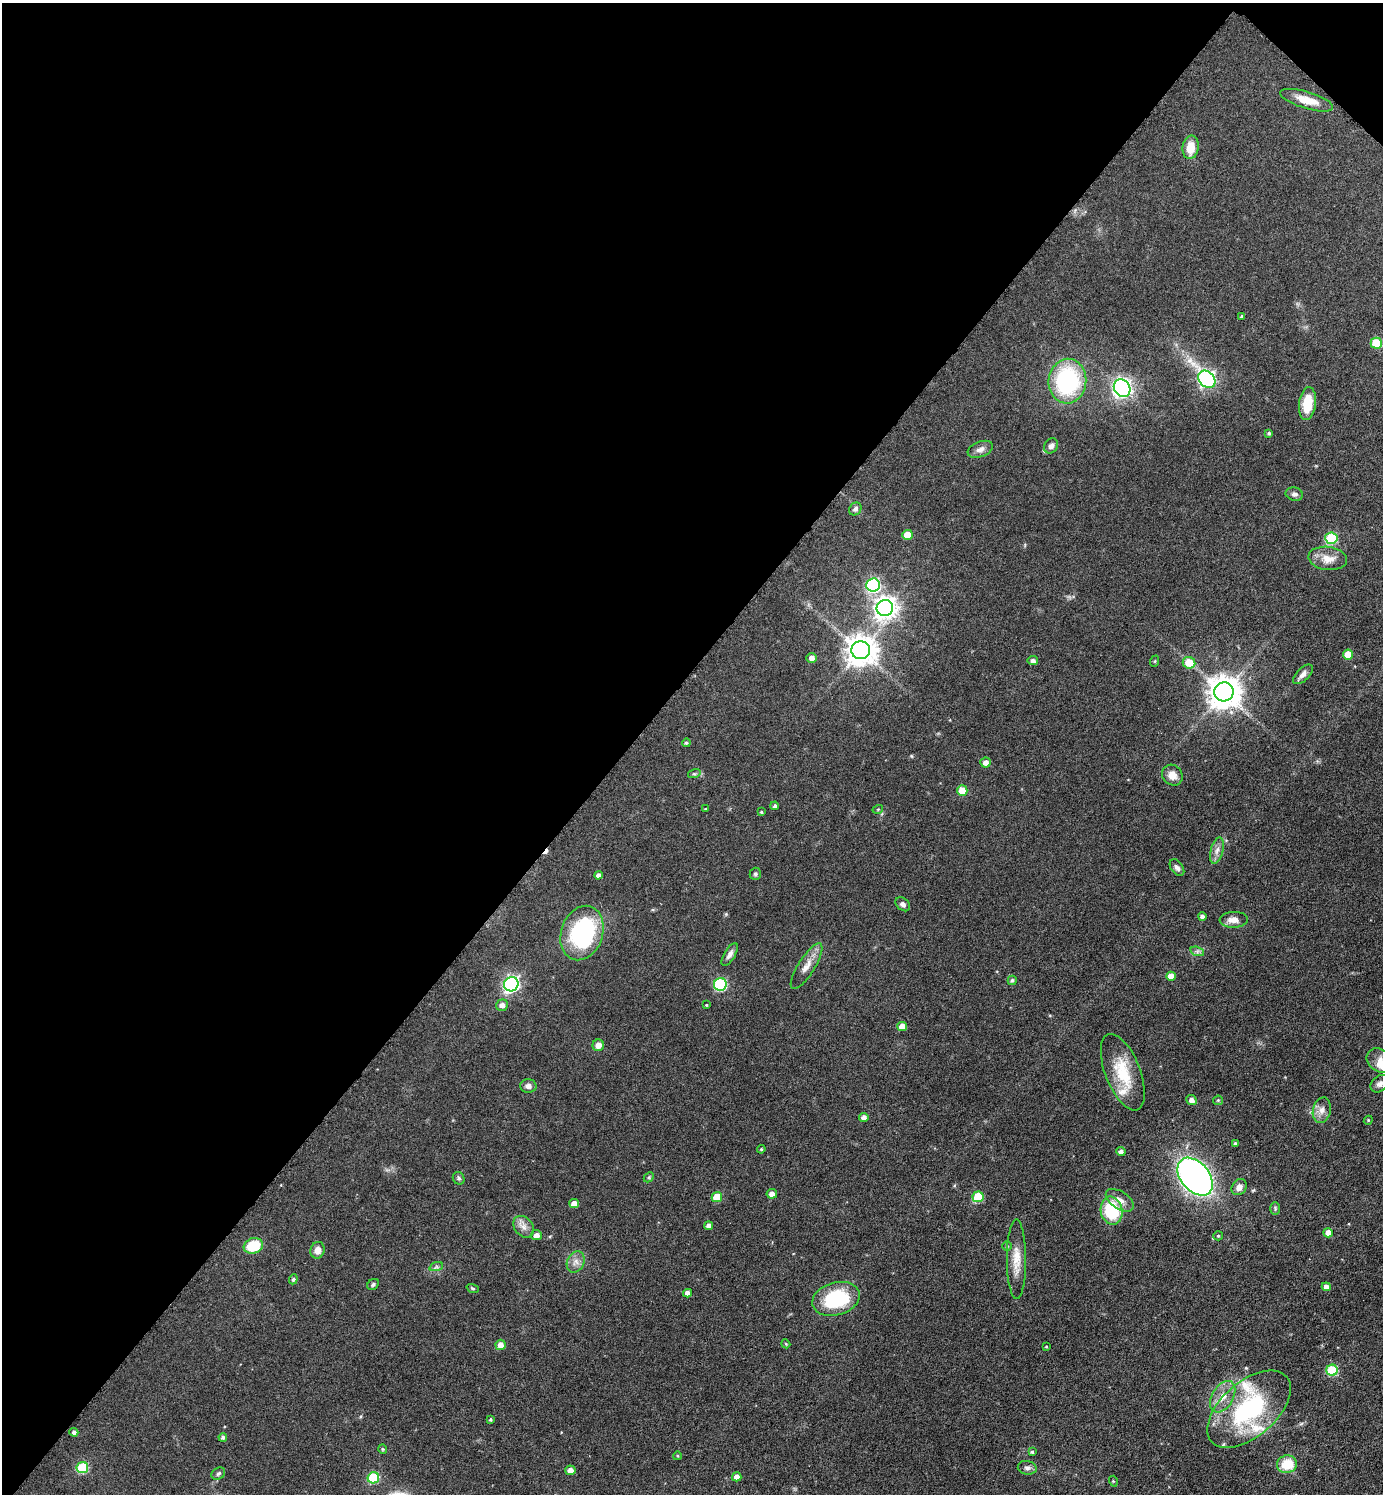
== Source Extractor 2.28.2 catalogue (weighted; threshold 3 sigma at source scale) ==
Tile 2 of 4 x 4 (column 2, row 1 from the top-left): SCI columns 1538-2918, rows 4483-5974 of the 5984 x 5981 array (HDU 1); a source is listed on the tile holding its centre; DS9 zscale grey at full resolution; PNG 1385 x 1496 px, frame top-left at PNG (2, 3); each listed source drawn as its Kron ellipse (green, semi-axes under 4 px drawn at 4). Shown black and unused: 46% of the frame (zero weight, under 3 of 6 exposures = <1% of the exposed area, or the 3 px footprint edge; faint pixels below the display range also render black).
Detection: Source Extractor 2.28.2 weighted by HDU 2 'WHT'; one run over the whole footprint, this tile lists its part. Background 0.081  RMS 0.004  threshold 0.0163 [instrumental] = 3 sigma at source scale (4.09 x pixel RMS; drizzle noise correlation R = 1.36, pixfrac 0.8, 0.05/0.05 arcsec/px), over >= 5 px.
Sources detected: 119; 1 cosmic-ray / hot-pixel residue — neither listed nor drawn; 4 inside a brighter listed object's ellipse — not listed separately; the other 114 listed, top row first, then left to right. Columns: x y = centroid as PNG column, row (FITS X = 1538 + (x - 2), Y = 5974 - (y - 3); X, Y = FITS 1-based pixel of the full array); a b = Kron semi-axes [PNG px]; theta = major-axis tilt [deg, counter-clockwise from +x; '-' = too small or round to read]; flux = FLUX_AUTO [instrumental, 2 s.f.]
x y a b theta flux
1307 100 27 8 -17 5.7
1191 147 12 8 83 6.1
1242 316 4 3 - 0.49
1376 343 6 5 - 14
1207 379 10 7 -47 100
1067 381 22 19 85 43
1122 388 9 7 -53 180
1307 403 16 8 83 9.5
1269 433 4 4 - 0.55
1051 446 8 6 58 1.6
980 449 13 7 21 2
1294 494 9 6 -13 1.1
855 509 7 5 48 1.1
907 535 5 5 - 5.9
1331 538 6 5 - 23
1328 558 19 11 -7 4.8
873 585 7 6 - 51
885 608 8 8 - 250
861 650 9 9 - 520
1348 654 5 5 - 6.7
812 658 5 5 - 1.8
1033 661 5 4 - 1.2
1155 661 6 3 71 0.37
1189 663 6 6 - 7.6
1303 674 12 6 45 1.9
1224 692 9 9 - 650
686 743 4 4 - 0.58
985 762 5 5 - 2.1
694 774 6 4 17 0.54
1172 775 11 9 -47 3.3
962 791 5 5 - 6.3
775 806 4 4 - 0.81
705 809 3 2 - 0.26
878 809 5 3 - 0.41
761 812 4 3 - 0.51
1217 850 14 6 76 2
1177 868 9 6 -53 1.3
755 874 6 5 - 0.76
598 875 4 4 - 1.2
903 904 8 6 -42 1.2
1202 916 4 4 - 1
1234 920 14 8 3 3.1
582 933 28 21 71 45
1197 951 7 4 -18 0.83
730 954 13 5 60 1.6
806 966 26 8 58 4.1
1171 976 5 4 - 4.3
1012 980 5 4 - 0.73
511 984 7 7 - 97
720 984 6 6 - 36
502 1005 6 5 - 2.1
706 1005 3 3 - 0.32
902 1026 5 4 - 3.6
598 1045 6 5 - 2.6
1380 1060 14 11 -33 3.5
1123 1072 40 17 -69 14
1380 1084 10 7 42 1.7
528 1086 8 7 - 1.6
1191 1100 5 5 - 1.9
1218 1100 5 4 - 0.45
1322 1110 13 9 75 2.5
864 1117 4 4 - 1.7
1368 1120 4 4 - 0.4
1235 1143 4 4 - 0.48
761 1149 4 3 - 0.44
1121 1152 4 4 - 1.3
649 1177 6 4 46 0.49
1195 1177 22 14 -50 200
459 1178 6 5 - 0.73
1239 1187 8 7 - 2
772 1194 5 5 - 2.1
717 1197 5 5 - 7
978 1197 5 5 - 17
1120 1200 15 8 -33 2.9
574 1204 5 4 - 2.8
1275 1208 6 5 - 0.62
1112 1211 14 10 -77 19
709 1226 4 4 - 1.7
524 1227 12 9 -50 2.5
1328 1233 5 4 - 3.5
536 1235 5 5 - 1.9
1218 1236 5 4 - 0.44
253 1246 10 7 20 12
1007 1246 5 4 - 0.51
318 1250 8 7 - 2.7
1016 1259 40 9 -90 6.4
576 1262 11 8 63 2.3
436 1267 7 4 18 0.72
293 1279 5 4 - 0.58
373 1284 6 5 - 0.69
1326 1287 4 4 - 1.8
473 1288 6 4 -20 0.45
687 1293 4 4 - 1.8
836 1299 24 16 16 27
786 1344 4 3 - 0.34
500 1345 5 5 - 3.2
1046 1347 4 2 - 0.28
1332 1370 5 5 - 22
1223 1397 17 10 59 4.8
1249 1409 50 27 41 47
490 1419 3 3 - 0.53
74 1432 4 4 - 1
223 1437 4 4 - 0.81
383 1449 5 4 - 0.44
1032 1452 4 4 - 0.5
677 1456 4 3 - 0.35
1287 1464 10 9 - 8.5
82 1468 6 5 - 21
1027 1468 9 6 -10 1.3
570 1470 5 4 - 2.4
218 1474 7 5 37 0.78
737 1477 5 4 - 2.4
373 1478 6 5 - 20
1113 1481 5 3 - 0.37
Isophote crosses this tile's border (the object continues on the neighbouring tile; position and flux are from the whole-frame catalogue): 1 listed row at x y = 1380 1060